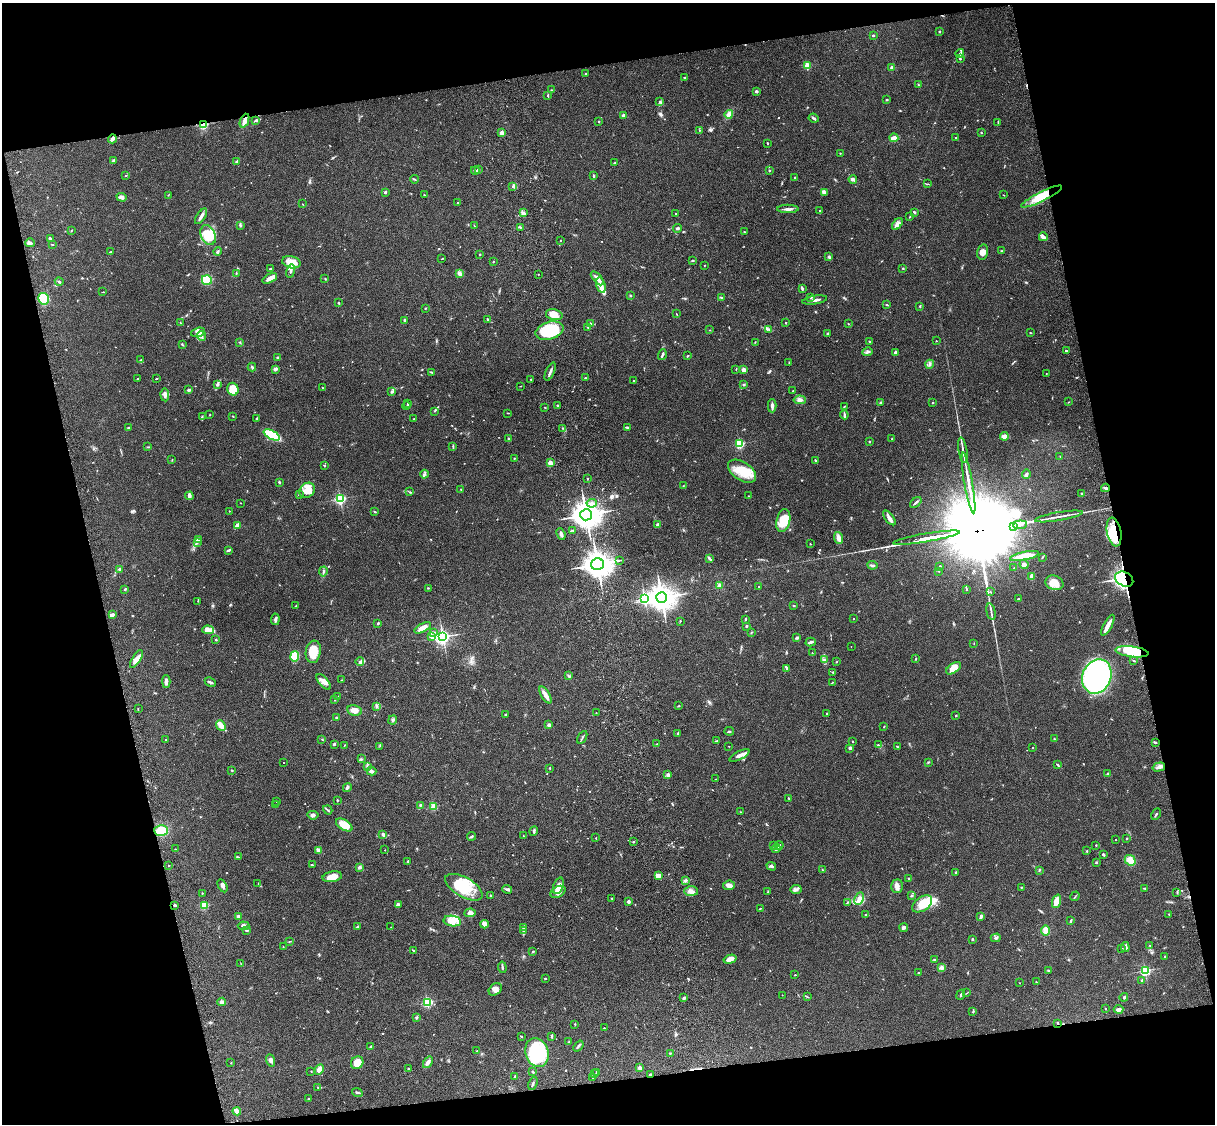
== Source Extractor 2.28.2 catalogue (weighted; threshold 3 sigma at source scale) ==
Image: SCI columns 121-4970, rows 277-4764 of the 5089 x 4927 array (HDU 1 of 3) = the unmasked area's bounding box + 8 px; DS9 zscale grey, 4 x 4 block average (1 PNG px = mean of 4 x 4 image px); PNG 1217 x 1126 px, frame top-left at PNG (2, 3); each listed source drawn as its Kron ellipse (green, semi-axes under 4 px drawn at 4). Shown black and unused: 26% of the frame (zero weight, under 3 of 4 exposures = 6% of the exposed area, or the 3 px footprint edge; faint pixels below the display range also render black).
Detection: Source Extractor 2.28.2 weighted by HDU 2 'WHT'. Background 0.0961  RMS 0.0063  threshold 0.0281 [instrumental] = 3 sigma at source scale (4.5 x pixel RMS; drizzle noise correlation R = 1.50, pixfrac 1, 0.05/0.05 arcsec/px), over >= 5 px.
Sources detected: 746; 9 inside a brighter object's white glare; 4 cosmic-ray / hot-pixel residue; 6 long thin detections or spike segments (spike, bleed or trail) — neither listed nor drawn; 16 coinciding with a brighter row at this scale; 32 inside a brighter listed object's ellipse — not listed separately; of the other 679, all 500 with FLUX_AUTO >= 1.49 (the completeness limit of this list) listed and drawn (179 fainter detections not listed), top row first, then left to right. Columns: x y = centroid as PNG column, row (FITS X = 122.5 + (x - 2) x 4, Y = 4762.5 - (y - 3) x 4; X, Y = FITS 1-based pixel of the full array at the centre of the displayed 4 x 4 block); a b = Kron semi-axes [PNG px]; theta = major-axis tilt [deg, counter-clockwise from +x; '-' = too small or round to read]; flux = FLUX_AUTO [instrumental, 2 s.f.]
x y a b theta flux
939 32 2 2 - 9.5
873 35 3 2 - 3.8
960 53 4 2 - 5.8
960 59 2 2 - 5.8
807 66 2 2 - 170
892 67 2 2 - 35
586 74 2 2 - 6.5
685 78 3 2 - 4
918 85 2 2 - 2.8
552 90 2 2 - 2.7
756 91 3 2 - 6.1
548 95 3 2 - 4.8
887 100 3 2 - 1.5
660 102 4 2 - 4.3
729 114 4 3 - 22
623 115 2 2 - 40
814 118 5 2 - 6.5
256 120 4 2 - 4.3
244 121 7 3 67 28
599 121 2 2 - 2.3
998 122 2 2 - 2.1
203 124 2 2 - 390
699 130 2 2 - 2
502 133 4 3 - 12
982 133 2 2 - 2.2
894 138 4 2 - 32
956 138 2 2 - 3.3
112 139 5 3 - 13
768 143 3 2 - 2.9
840 153 2 2 - 1.5
114 161 3 2 - 19
236 161 3 2 - 3
615 163 3 2 - 5
478 169 4 2 - 6.2
475 170 4 2 - 3.3
769 170 2 2 - 7.4
125 176 2 2 - 4.5
594 176 4 2 - 4
795 178 2 2 - 2.5
414 179 4 2 - 3.6
853 179 4 2 - 15
927 184 4 2 - 2.5
513 186 2 2 - 2.6
385 192 3 2 - 4.5
824 193 3 2 - 3.6
168 195 3 2 - 2
424 195 3 2 - 2.8
1003 195 3 2 - 1.5
122 197 5 4 - 11
1042 197 23 5 26 75
457 203 2 2 - 2.5
302 204 3 2 - 1.7
788 209 11 2 -1 13
819 211 2 2 - 2.7
915 212 2 2 - 9.5
524 213 4 3 - 6.4
676 213 2 2 - 1.7
201 216 9 3 57 15
910 216 4 2 - 2.7
897 224 7 3 47 17
240 225 4 2 - 5.9
474 226 2 2 - 1.5
521 227 2 2 - 1.5
678 228 4 2 - 6.3
71 230 4 2 - 2
744 232 3 2 - 2.5
208 235 10 7 -66 100
1043 237 4 2 - 7.2
50 239 2 2 - 5.5
560 240 2 2 - 1.7
30 243 4 3 - 9.1
52 244 2 2 - 2.4
218 251 4 3 - 6.8
1001 251 2 2 - 2.3
110 252 3 2 - 3.3
983 252 7 5 75 18
480 254 2 2 - 2.4
829 257 4 2 - 5.3
442 259 3 2 - 1.8
494 261 2 2 - 1.9
693 261 3 2 - 3.2
291 262 9 6 -12 60
704 266 2 2 - 1.6
903 268 2 2 - 2.6
270 269 2 2 - 3.3
291 271 7 3 80 10
236 273 3 2 - 2.4
460 273 4 3 - 15
538 274 2 2 - 1.6
270 278 8 3 27 21
597 278 8 3 -48 15
325 279 3 2 - 2.3
207 280 5 4 - 130
59 282 4 2 - 4.7
601 285 8 4 -74 22
802 288 3 2 - 4.5
103 292 3 2 - 2.1
631 296 3 2 - 2.2
811 297 3 2 - 4
722 298 3 2 - 5.1
43 299 6 5 - 160
815 300 12 2 9 16
338 303 2 2 - 11
887 305 4 2 - 3.9
920 306 3 2 - 2.4
425 308 2 2 - 3.2
676 314 2 2 - 1.8
554 315 8 5 -12 35
405 320 3 3 - 4.6
487 320 2 2 - 2
181 323 3 2 - 1.5
786 323 2 2 - 3
590 324 2 2 - 3
848 324 2 2 - 2.3
588 327 2 2 - 4
710 330 2 2 - 2
769 330 3 2 - 3.2
549 331 14 8 16 220
198 332 7 4 19 13
827 333 3 2 - 2.1
1030 333 3 2 - 1.9
202 336 5 3 - 8.8
869 341 2 2 - 3.5
936 341 2 2 - 2.6
240 342 2 2 - 2.9
755 342 2 2 - 1.6
182 344 3 2 - 2.8
1066 351 2 2 - 2.7
868 352 5 2 - 6.5
896 352 2 2 - 35
662 355 5 2 - 7.1
687 356 2 2 - 3.4
278 357 3 2 - 4
141 360 4 2 - 3.7
789 363 2 2 - 1.6
930 364 4 3 - 7.5
252 367 4 2 - 5.6
275 369 3 2 - 16
736 369 3 2 - 1.8
744 370 4 3 - 15
431 372 3 2 - 4
550 372 10 2 66 11
1046 374 2 2 - 1.7
585 378 3 2 - 3.4
137 379 2 2 - 2.6
156 379 3 2 - 1.9
531 379 2 2 - 2.7
633 380 2 2 - 1.5
744 384 2 2 - 1.5
217 385 4 3 - 5.3
520 386 2 2 - 1.7
322 388 2 2 - 1.8
233 389 6 5 - 81
188 390 4 2 - 6.2
793 391 2 2 - 2.1
392 392 4 3 - 6.1
165 395 6 3 -86 13
800 400 6 4 -5 13
932 402 2 2 - 2.3
1068 402 2 2 - 1.8
881 403 3 2 - 2.6
408 404 3 2 - 3.5
407 406 4 2 - 2.7
557 406 3 2 - 4.8
772 406 7 2 -89 13
845 406 4 2 - 2.4
545 407 2 2 - 1.8
435 411 2 2 - 2.4
508 413 3 2 - 1.9
209 415 2 2 - 1.8
844 415 4 2 - 6.6
233 416 2 2 - 2.1
202 417 4 2 - 4.1
256 418 3 2 - 2.6
414 418 2 2 - 1.8
627 427 3 2 - 6.6
128 428 2 2 - 4.2
563 428 2 2 - 2.1
272 435 9 4 -28 150
1004 436 4 3 - 24
508 439 2 2 - 3.9
892 439 2 2 - 1.8
869 441 2 2 - 7.8
740 444 2 2 - 400
453 446 2 2 - 2.4
148 447 2 2 - 1.9
963 450 13 2 -81 13
1060 456 2 2 - 1.9
514 458 2 2 - 4.6
172 460 2 2 - 1.8
815 460 3 2 - 3
550 463 2 2 - 78
324 466 3 2 - 3.9
742 471 16 9 -33 88
425 474 4 2 - 5.5
1026 474 5 2 - 7.1
587 479 2 2 - 2
279 482 2 2 - 6.3
968 483 31 2 -80 60
683 486 2 2 - 1.5
1105 488 4 2 - 5.9
307 490 8 6 41 31
461 490 2 2 - 2.8
410 492 2 2 - 2.2
1082 493 2 2 - 3
299 495 3 2 - 2.4
189 496 4 2 - 21
749 496 2 2 - 1.6
340 499 2 2 - 660
916 502 7 2 41 6.6
241 503 2 2 - 1.5
592 503 5 3 - 12
229 511 2 2 - 2.6
375 512 3 2 - 2.8
586 515 6 5 - 4100
1059 516 24 2 10 23
889 518 8 3 -52 17
783 521 12 6 77 82
657 525 2 2 - 32
1020 525 7 2 5 1700
237 526 4 2 - 42
1013 526 2 2 - 200
573 530 2 2 - 2.3
1114 532 14 7 -80 90
561 534 6 3 -68 10
839 538 6 3 -70 25
926 538 34 2 9 6900
199 539 3 3 - 4
197 542 3 2 - 4.1
810 544 2 2 - 3.9
229 550 4 2 - 6.1
1024 556 15 3 12 72
1042 557 2 2 - 2.1
709 558 4 2 - 10
619 560 2 2 - 2
597 564 6 6 - 3600
1024 564 5 3 - 20
872 565 5 2 - 7.4
940 566 2 2 - 2.1
1014 568 2 2 - 2.3
119 569 3 3 - 5
323 571 5 2 - 4.8
938 571 2 2 - 1.7
1032 576 4 3 - 29
1124 579 9 7 -28 370
1054 583 9 7 -16 48
719 586 4 3 - 12
759 587 3 2 - 1.9
428 588 3 2 - 2.2
125 589 4 2 - 3.1
966 590 3 2 - 2.3
990 592 3 2 - 1.9
645 598 3 3 - 630
662 598 5 5 - 4100
1019 599 3 2 - 5.8
198 601 2 2 - 1.6
296 606 3 2 - 2.3
794 606 3 2 - 3.7
991 612 8 2 -78 9.7
112 615 3 3 - 12
275 619 6 3 83 8.9
746 619 2 2 - 3.8
853 619 2 2 - 1.6
680 621 3 2 - 2.3
378 623 3 2 - 3.5
1108 625 11 2 61 32
746 626 3 2 - 4.3
423 628 9 4 28 28
208 630 6 4 -4 24
434 633 2 2 - 2.5
751 633 3 2 - 2.1
431 636 3 2 - 4.4
443 637 3 3 - 1100
797 637 3 2 - 4.2
216 640 2 2 - 3.4
811 642 5 2 - 8.6
974 644 3 2 - 1.6
851 646 2 2 - 1.6
313 652 11 7 81 64
1132 652 16 5 -7 95
812 653 2 2 - 1.7
295 656 5 4 - 110
136 659 10 4 57 23
916 659 3 2 - 1.9
824 660 2 2 - 2.5
1134 661 2 2 - 2
360 662 4 4 - 9.2
837 662 2 2 - 1.9
787 668 3 2 - 4.7
953 668 8 4 35 42
833 672 3 2 - 3
568 676 3 2 - 1.6
1097 676 17 14 67 770
342 680 2 2 - 1.8
166 682 6 3 -88 13
210 682 6 2 -26 9.8
324 682 9 4 -49 20
832 683 3 2 - 2.1
545 695 9 3 -59 26
338 697 2 2 - 2.5
335 700 2 2 - 2.6
377 706 4 2 - 4.8
679 706 2 2 - 2.1
138 708 2 2 - 2
355 710 8 5 -9 28
596 713 2 2 - 1.6
826 714 2 2 - 2.2
505 715 2 2 - 3.2
956 715 2 2 - 8.4
336 717 2 2 - 3.7
393 720 4 3 - 6.9
549 725 2 2 - 34
221 726 6 2 -48 78
884 727 2 2 - 1.6
729 731 5 2 - 3.5
678 733 3 2 - 5.8
582 737 7 2 60 5.2
1054 739 4 2 - 3.3
166 740 2 2 - 4.1
322 740 2 2 - 2.4
717 741 3 2 - 2.6
853 742 2 2 - 1.9
1155 742 4 2 - 4
334 744 3 2 - 7.2
657 744 3 2 - 2.6
344 745 3 2 - 1.6
878 745 3 2 - 2.8
380 746 2 2 - 1.8
729 746 2 2 - 1.5
897 747 3 2 - 1.8
850 748 4 3 - 6.1
1033 748 2 2 - 2
739 755 11 3 26 19
361 759 2 2 - 1.8
928 762 3 2 - 2.6
283 763 2 2 - 2
1058 765 3 2 - 3.2
367 766 3 2 - 3.4
1159 767 6 3 15 12
549 768 2 2 - 1.8
232 770 3 2 - 2.4
371 771 5 3 - 12
1107 773 3 2 - 3
668 775 3 3 - 13
716 779 2 2 - 1.9
347 788 5 2 - 9.5
789 798 2 2 - 1.8
337 800 2 2 - 3.2
277 802 2 2 - 1.5
275 805 2 2 - 1.6
420 805 3 2 - 3.8
434 806 2 2 - 200
328 810 5 2 - 4.5
741 812 2 2 - 2.2
1156 814 6 2 60 4.9
313 815 6 3 -7 9.4
344 825 9 5 -32 67
161 831 7 5 -3 60
534 831 5 2 - 5.8
383 835 4 2 - 6.8
523 835 2 2 - 2
472 836 4 2 - 4.5
596 838 2 2 - 1.8
1127 838 2 2 - 2.5
1116 840 2 2 - 2.8
634 842 3 2 - 2.1
779 845 4 2 - 5.1
1096 845 2 2 - 2.3
773 846 3 2 - 3.2
776 848 4 3 - 10
175 849 2 2 - 1.8
385 850 2 2 - 2.4
318 851 3 3 - 6.1
1087 851 2 2 - 7
1103 854 3 2 - 6.2
238 857 4 2 - 3.6
1130 860 6 5 - 33
408 861 2 2 - 5.8
1096 862 2 2 - 4.8
312 865 3 2 - 2.4
168 866 2 2 - 4
771 866 5 3 - 7.3
359 867 4 3 - 6.1
822 870 2 2 - 2.3
1039 870 2 2 - 2.4
956 873 3 2 - 3.8
659 875 4 3 - 17
332 877 10 5 11 40
909 878 3 2 - 5
686 880 2 2 - 3.7
258 884 3 2 - 2.1
729 885 6 4 6 16
222 886 7 3 -61 9.9
558 886 8 5 71 19
897 886 7 6 - 20
464 887 21 9 -30 150
1021 887 2 2 - 1.6
1145 888 4 2 - 3
507 889 5 3 - 6.8
796 889 6 2 2 7.2
691 891 7 5 -3 17
558 892 8 5 30 21
768 892 2 2 - 2.4
202 893 2 2 - 4.1
1177 893 2 2 - 2.1
490 895 3 2 - 2
912 896 3 2 - 2.9
1075 896 5 2 - 3.1
612 898 2 2 - 2.1
859 899 6 4 64 21
1056 901 7 4 70 36
629 902 2 2 - 37
847 903 3 2 - 4.1
922 904 11 7 35 62
175 905 3 2 - 5.4
204 905 2 2 - 220
398 905 4 3 - 6.7
760 908 2 2 - 2.2
470 913 6 4 5 18
866 914 3 2 - 3
1169 914 2 2 - 2.1
239 916 3 2 - 13
981 916 3 3 - 5.1
452 921 9 5 -9 44
1071 921 3 2 - 5
484 924 4 3 - 27
244 926 6 4 -5 13
357 927 4 2 - 5.3
391 927 2 2 - 1.7
523 928 2 2 - 2.6
904 928 4 3 - 11
247 930 4 2 - 3.9
523 930 3 2 - 3.4
1046 930 5 4 - 25
996 938 5 3 - 6.6
972 939 2 2 - 12
289 941 2 2 - 1.5
1150 945 2 2 - 1.9
283 947 2 2 - 1.7
1125 947 5 3 - 7
1122 948 2 2 - 3
413 950 4 2 - 2.7
533 952 2 2 - 4.6
1165 956 3 2 - 2.3
730 959 6 3 16 30
934 959 2 2 - 2.3
241 964 3 2 - 1.8
502 967 6 2 -83 4.9
942 967 4 2 - 6
1048 970 2 2 - 2.1
1145 971 2 2 - 570
918 973 2 2 - 11
795 975 3 2 - 2.2
545 978 3 2 - 2.8
1142 980 2 2 - 5.4
1036 982 2 2 - 1.5
1020 983 2 2 - 1.7
495 989 7 5 41 18
967 993 3 2 - 1.6
782 995 2 2 - 1.7
961 995 5 2 - 5
808 997 2 2 - 1.5
1124 997 4 2 - 4.3
683 998 3 2 - 4.9
222 1002 4 4 - 9.9
427 1002 2 2 - 480
1106 1009 2 2 - 1.6
1119 1009 5 2 - 13
973 1012 3 2 - 2.7
416 1017 2 2 - 20
1058 1023 2 2 - 2.5
575 1024 2 2 - 2.9
604 1028 2 2 - 1.7
521 1036 2 2 - 2.4
552 1037 2 2 - 4.3
569 1042 3 2 - 2.9
578 1046 6 2 52 7
371 1047 3 2 - 8.3
477 1051 2 2 - 2.6
537 1053 15 11 -72 250
670 1053 2 2 - 2.6
270 1060 6 3 -70 14
428 1062 6 4 56 12
231 1063 2 2 - 2.3
357 1063 6 6 - 44
640 1067 3 3 - 12
319 1069 5 3 - 27
408 1069 2 2 - 2.3
311 1071 2 2 - 1.7
533 1072 2 2 - 3.6
597 1072 4 2 - 3.6
594 1074 2 2 - 1.8
650 1075 3 2 - 8.8
515 1077 2 2 - 6.2
592 1077 2 2 - 2.1
533 1083 7 2 65 5.1
318 1087 2 2 - 1.9
357 1092 5 2 - 5.4
308 1099 2 2 - 4.6
237 1111 4 3 - 28
Overlapping masked pixels (flux is a lower limit): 11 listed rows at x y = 244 121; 203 124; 1042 197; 1105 488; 1020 525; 1013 526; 1114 532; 926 538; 1124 579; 1132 652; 650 1075
Diffuse or blended objects may show on this block-average render without a row.